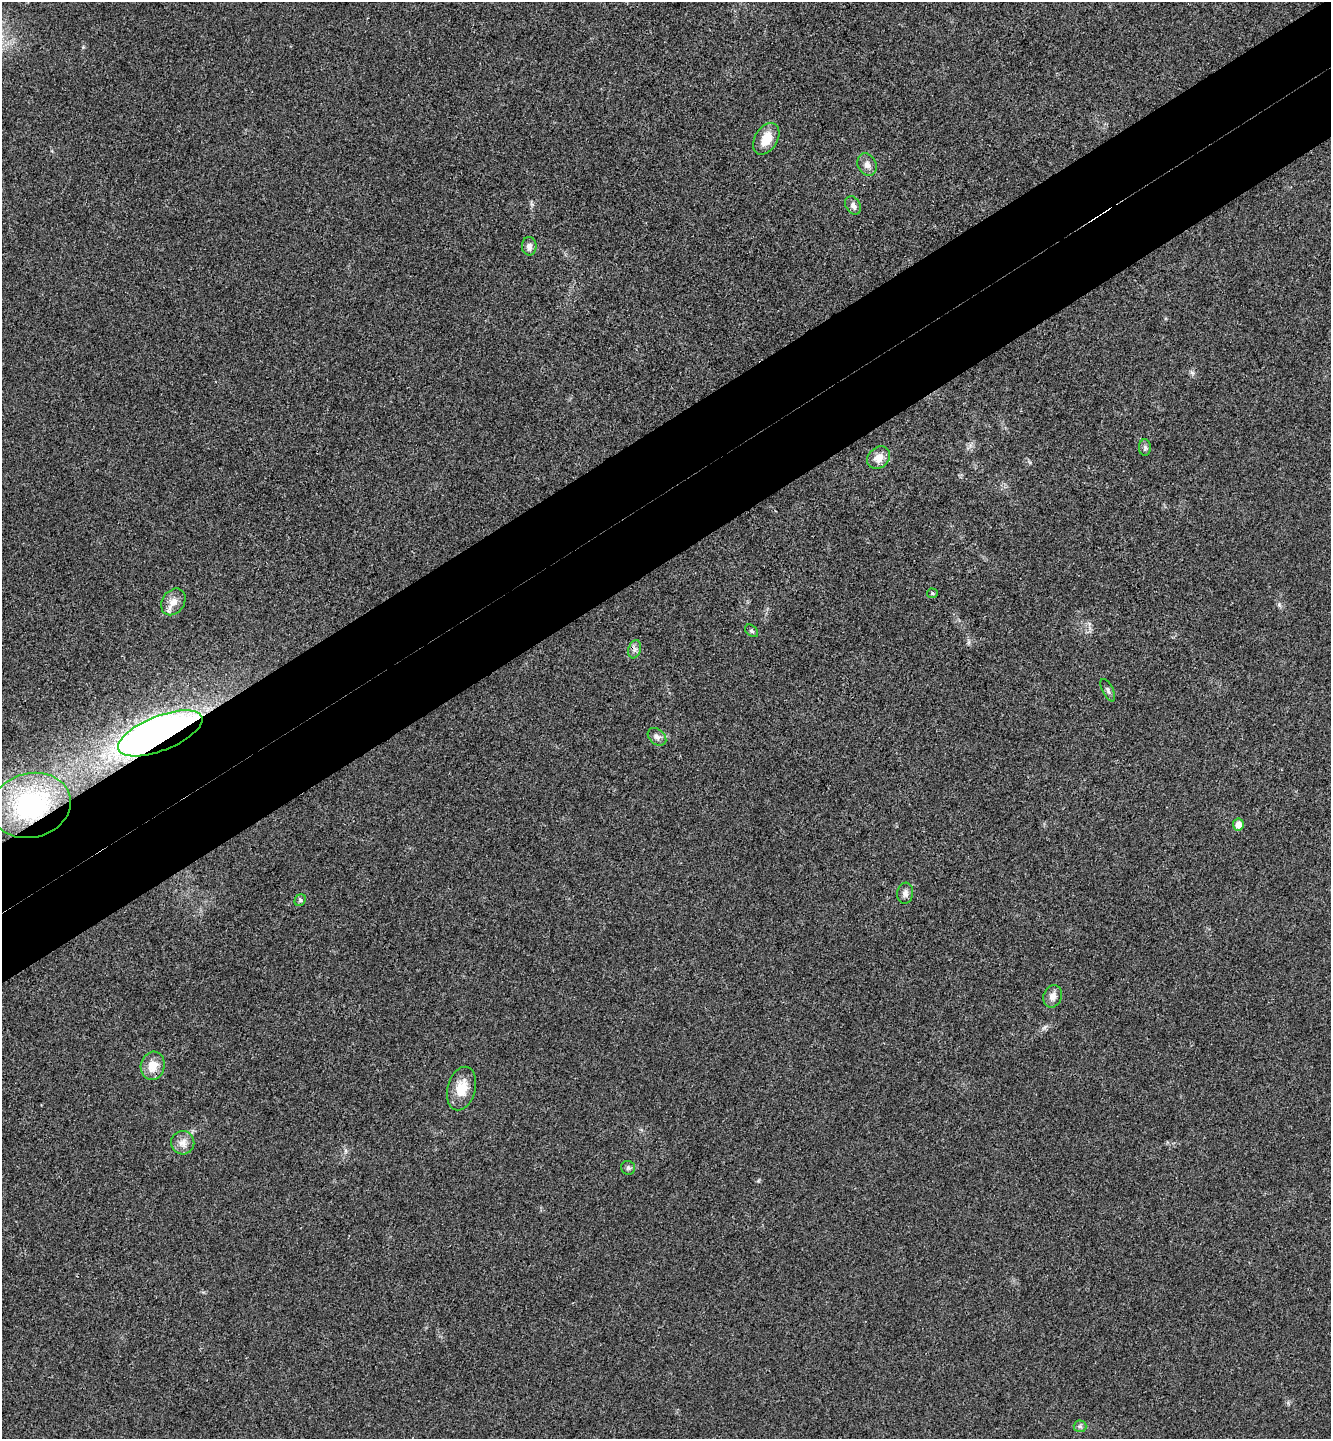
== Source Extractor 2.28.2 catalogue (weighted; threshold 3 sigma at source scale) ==
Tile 10 of 4 x 4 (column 2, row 3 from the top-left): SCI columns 1517-2845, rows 1491-2927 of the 5825 x 5852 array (HDU 1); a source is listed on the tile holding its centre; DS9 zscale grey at full resolution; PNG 1333 x 1441 px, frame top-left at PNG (2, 2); each listed source drawn as its Kron ellipse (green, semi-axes under 4 px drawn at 4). Shown black and unused: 10% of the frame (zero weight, under 3 of 4 exposures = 6% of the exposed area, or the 3 px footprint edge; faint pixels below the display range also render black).
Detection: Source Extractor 2.28.2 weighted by HDU 2 'WHT'; one run over the whole footprint, this tile lists its part. Background 0.0204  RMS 0.0063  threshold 0.0285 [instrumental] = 3 sigma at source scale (4.5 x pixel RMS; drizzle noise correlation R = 1.50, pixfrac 1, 0.05/0.05 arcsec/px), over >= 5 px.
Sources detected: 23; all 23 listed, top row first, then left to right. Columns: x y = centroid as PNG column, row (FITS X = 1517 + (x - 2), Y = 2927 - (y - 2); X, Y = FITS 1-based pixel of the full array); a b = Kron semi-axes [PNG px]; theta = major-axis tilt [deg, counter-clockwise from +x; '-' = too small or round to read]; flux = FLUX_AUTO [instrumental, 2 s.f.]
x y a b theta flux
766 139 17 11 59 11
867 165 12 9 -62 3.5
853 205 10 7 -58 2.6
529 246 9 7 -89 3
1145 447 8 6 -90 1.5
879 458 12 10 42 6.4
932 593 5 4 - 0.93
173 602 14 11 55 6
752 631 7 5 -40 1.3
635 649 9 6 73 2.4
1108 690 12 5 -63 1.7
160 733 45 17 22 410
657 737 10 7 -40 2.6
31 805 40 32 14 100
1238 824 6 5 - 4.9
905 893 10 8 82 3
300 900 6 5 - 1.2
1053 996 11 9 70 4.2
153 1066 14 12 76 9.1
462 1089 22 14 74 12
183 1143 12 11 - 4.8
628 1168 7 7 - 1.5
1080 1426 6 6 - 1.3
Overlapping masked pixels (flux is a lower limit): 2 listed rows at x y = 160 733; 31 805